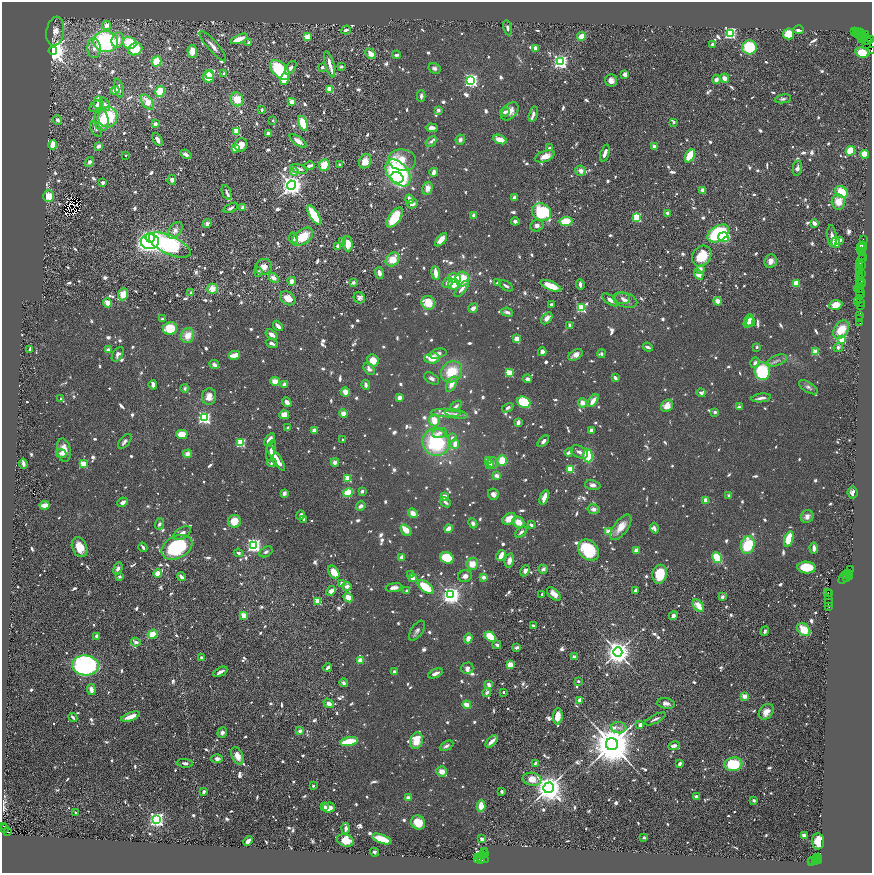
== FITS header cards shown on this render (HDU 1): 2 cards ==
NAXIS1  =                 1740
NAXIS2  =                 1741

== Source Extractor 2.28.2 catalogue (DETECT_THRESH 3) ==
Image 1740 x 1741 px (HDU 1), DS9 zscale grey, zoomed out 1/2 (1 PNG px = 2 x 2 image px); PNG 874 x 875 px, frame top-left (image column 1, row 1741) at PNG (2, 2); each listed source drawn as its Kron ellipse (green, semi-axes under 4 px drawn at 4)
Background 0.899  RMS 0.032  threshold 0.0946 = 3 sigma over >= 5 px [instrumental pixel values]
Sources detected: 1773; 90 cannot appear on this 1/2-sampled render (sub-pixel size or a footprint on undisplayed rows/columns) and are neither listed nor drawn; of the other 1683, the 500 brightest by FLUX_AUTO listed and drawn (1183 fainter detections omitted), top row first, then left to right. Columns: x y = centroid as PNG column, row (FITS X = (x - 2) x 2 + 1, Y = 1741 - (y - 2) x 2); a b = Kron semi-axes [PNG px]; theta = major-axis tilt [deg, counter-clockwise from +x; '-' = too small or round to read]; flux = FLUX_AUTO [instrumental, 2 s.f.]
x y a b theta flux
107 25 5 4 - 53
507 28 7 3 -78 21
346 30 5 3 - 29
799 30 5 3 - 31
55 31 15 9 80 72
857 31 2 2 - 69
854 32 3 1 - 150
859 32 2 1 - 100
861 32 2 1 - 46
730 33 4 3 - 1500
857 33 2 1 - 79
788 34 5 5 - 210
866 34 2 1 - 54
861 35 5 2 - 410
581 36 4 4 - 98
863 36 2 2 - 72
307 37 4 3 - 180
861 38 3 2 - 230
239 39 9 3 21 140
118 40 8 6 74 65
867 40 2 2 - 89
871 40 4 2 - 32
106 42 12 10 -8 960
868 42 3 2 - 110
130 43 7 6 - 270
249 43 4 3 - 26
866 44 3 1 - 120
713 45 3 3 - 31
213 46 19 5 -49 52
749 47 7 7 - 370
94 48 9 6 -87 43
135 49 7 6 - 320
535 49 4 3 - 46
871 50 3 1 - 69
53 51 4 4 - 10000
192 51 7 5 -86 71
862 53 7 5 -16 180
371 54 6 4 -49 73
396 55 4 3 - 22
157 61 5 4 - 200
560 62 4 4 - 2400
330 64 14 3 -74 61
322 67 2 2 - 54
341 67 3 3 - 23
291 68 8 4 54 29
434 68 6 5 - 21
280 70 12 7 -45 460
224 74 3 3 - 26
625 74 3 3 - 53
210 75 4 3 - 110
208 77 6 5 - 230
725 78 5 4 - 59
285 79 6 4 73 160
716 79 4 3 - 41
471 80 4 4 - 2100
611 80 6 6 - 47
119 88 9 3 -78 22
330 89 4 3 - 110
115 90 4 3 - 60
160 91 5 4 - 240
421 96 5 3 - 22
237 99 7 6 - 140
783 99 8 4 9 21
147 102 8 5 -54 100
291 102 3 2 - 170
98 103 6 4 87 22
105 104 7 4 -59 21
96 106 7 4 46 25
262 110 3 2 - 22
438 110 2 2 - 82
510 111 10 7 47 65
505 112 5 3 - 24
533 114 8 3 76 29
108 117 10 9 - 420
58 120 5 4 - 33
101 120 11 7 -84 110
272 120 2 2 - 24
674 122 2 2 - 35
155 124 3 3 - 50
303 124 8 4 -70 200
432 128 6 4 -2 31
96 129 8 5 -57 21
236 131 3 3 - 410
269 133 4 3 - 31
500 139 7 3 -24 120
157 140 7 3 -63 35
460 140 5 4 - 27
298 141 10 4 -36 58
431 141 6 4 45 22
53 145 5 3 - 140
241 145 7 6 - 81
98 146 4 3 - 62
654 146 3 2 - 60
236 148 4 3 - 190
549 148 3 2 - 39
850 151 5 4 - 270
605 153 9 3 71 37
186 154 6 3 -29 32
865 154 4 4 - 150
125 155 2 2 - 23
545 156 10 5 20 89
690 156 7 4 64 320
402 160 14 10 -7 200
365 161 7 6 - 110
90 162 5 3 - 47
324 165 6 5 - 140
340 165 3 3 - 21
309 166 5 3 - 35
797 168 8 4 79 24
299 169 9 4 -14 33
581 171 5 5 - 42
294 172 4 3 - 31
434 172 4 3 - 52
398 173 15 10 -49 1000
397 178 6 5 - 410
172 180 5 3 - 36
102 183 4 3 - 22
291 185 4 4 - 7300
427 188 6 5 - 68
703 190 4 3 - 37
227 192 8 3 -68 24
841 192 7 5 -37 200
49 196 6 5 - 130
514 198 4 3 - 32
409 199 5 3 - 72
838 202 7 7 - 110
412 204 5 4 - 27
243 207 4 3 - 37
231 208 8 3 25 24
542 212 10 8 -26 520
667 213 3 3 - 30
314 215 11 4 -58 370
473 215 2 2 - 100
637 217 3 3 - 670
395 218 11 5 55 330
515 221 4 3 - 27
566 221 6 4 7 280
814 223 4 3 - 47
207 224 4 4 - 32
537 226 6 5 - 34
175 230 9 6 53 48
718 233 11 7 30 730
832 236 11 4 -85 39
303 237 12 7 35 220
724 237 5 5 - 160
150 238 5 4 - 720
293 238 6 4 -83 23
863 239 2 1 - 41
441 240 8 4 50 78
840 240 3 3 - 28
150 241 9 7 2 3900
343 241 2 2 - 71
835 243 5 4 - 130
348 244 7 5 -86 87
170 245 22 9 -25 1700
863 245 2 1 - 95
338 246 3 3 - 42
862 247 4 2 - 99
861 248 3 2 - 44
861 251 3 1 - 160
702 256 11 9 53 200
862 256 2 1 - 51
862 258 5 2 - 160
392 259 8 6 47 140
771 261 7 6 - 45
860 263 2 2 - 210
862 265 2 2 - 100
264 267 8 8 - 67
700 269 2 2 - 130
859 269 3 1 - 88
860 271 3 1 - 90
258 272 5 3 - 27
379 273 6 3 -74 54
436 273 7 3 -82 81
861 273 2 1 - 48
699 274 5 4 - 80
860 275 3 2 - 250
274 278 6 4 -43 59
454 278 7 5 -14 130
860 278 4 3 - 330
462 279 7 7 - 260
859 280 3 1 - 48
292 281 4 4 - 73
861 281 3 2 - 190
353 282 4 4 - 22
447 283 6 4 46 44
497 283 3 2 - 24
796 283 4 4 - 120
454 284 6 5 - 110
580 284 5 3 - 29
861 284 2 1 - 110
506 286 7 3 -33 25
551 286 11 4 -22 160
859 286 3 2 - 360
859 288 5 2 - 200
212 289 5 5 - 97
462 289 10 4 50 43
859 292 4 2 - 210
191 293 2 2 - 57
123 294 6 5 - 130
861 294 4 2 - 280
288 298 8 6 -37 110
359 298 6 5 - 27
622 298 7 6 - 27
610 300 9 4 -37 34
625 300 12 7 -17 45
718 301 4 3 - 68
857 302 2 1 - 110
860 302 3 1 - 100
108 303 4 3 - 97
428 303 7 6 - 140
552 305 4 3 - 23
836 305 6 5 - 100
860 305 2 1 - 53
473 308 5 3 - 46
581 308 4 3 - 680
507 312 6 3 -18 34
860 315 3 1 - 81
547 318 7 4 48 48
162 319 3 2 - 22
860 319 2 1 - 23
749 321 7 3 66 48
751 322 5 3 - 44
860 323 2 1 - 110
570 325 2 2 - 83
278 326 6 3 -48 40
170 328 7 6 - 200
841 330 10 6 57 190
188 335 7 6 - 110
272 335 7 4 -33 39
517 339 4 3 - 85
842 340 3 3 - 360
272 343 6 3 -22 30
648 347 5 3 - 27
757 347 2 2 - 24
838 347 5 4 - 29
30 349 4 2 - 22
108 350 3 3 - 45
542 352 4 3 - 39
815 352 3 3 - 270
438 353 8 5 14 32
118 354 8 5 57 35
601 354 4 3 - 21
234 355 6 3 14 82
576 355 8 5 29 51
432 358 7 5 5 130
373 360 6 5 - 150
777 360 10 5 20 31
755 363 5 4 - 27
214 365 5 4 - 27
369 369 7 4 -52 39
762 371 9 7 -76 620
451 372 11 9 45 250
509 373 3 3 - 420
431 378 8 5 -32 25
615 378 4 2 - 44
527 379 5 4 - 29
275 381 5 4 - 95
284 384 3 3 - 37
451 384 8 4 63 70
153 385 5 3 - 47
366 385 5 4 - 33
808 387 10 5 -31 26
185 388 4 3 - 25
345 392 4 4 - 74
701 393 4 3 - 22
209 397 8 7 - 66
399 397 3 3 - 46
761 398 10 2 6 44
61 399 2 2 - 27
593 400 7 3 53 88
287 402 5 3 - 51
524 402 7 5 -24 540
582 403 5 4 - 59
456 406 7 3 42 23
667 406 6 5 - 75
739 407 4 2 - 28
508 408 6 4 30 25
715 412 3 3 - 21
446 413 15 4 -2 40
343 414 4 4 - 65
456 414 11 4 -10 27
284 415 5 4 - 85
204 418 4 3 - 1600
434 420 6 5 - 120
518 422 4 3 - 44
287 427 4 2 - 22
591 430 4 3 - 21
314 431 4 3 - 64
439 433 7 5 13 34
182 434 5 4 - 110
453 438 3 3 - 49
269 440 7 4 56 57
343 440 2 2 - 21
125 441 9 5 49 21
543 441 7 4 47 30
436 442 14 13 - 690
241 443 3 3 - 580
455 444 5 3 - 75
64 450 12 6 -79 92
271 450 11 4 75 36
569 452 4 3 - 43
579 452 9 6 -26 35
61 453 5 4 - 27
187 454 4 4 - 49
588 456 6 4 -86 370
276 458 15 3 -55 150
502 460 5 5 - 150
488 461 3 2 - 150
335 462 4 4 - 41
23 463 5 3 - 28
272 463 5 3 - 21
493 463 6 5 - 23
83 464 3 3 - 330
490 465 4 4 - 36
570 469 3 3 - 450
497 476 4 3 - 52
348 478 3 3 - 300
593 485 8 5 -11 34
362 491 3 3 - 26
852 492 6 5 - 41
284 493 4 3 - 31
348 493 5 4 - 340
493 494 6 5 - 32
445 496 3 3 - 65
729 496 3 3 - 26
544 497 7 3 68 91
706 500 3 3 - 71
123 502 5 4 - 35
446 502 5 3 - 25
44 505 5 3 - 130
361 506 5 4 - 32
594 509 6 5 - 31
413 513 5 4 - 65
301 515 5 3 - 31
807 516 7 6 - 43
304 519 2 2 - 38
509 519 7 5 36 100
234 521 6 6 - 140
519 522 6 5 - 100
473 523 5 4 - 27
159 524 6 4 67 21
531 525 4 3 - 22
621 527 15 7 53 100
448 528 4 2 - 92
654 528 5 3 - 30
406 530 6 4 -49 91
521 532 7 3 39 26
608 532 3 3 - 220
182 533 10 5 33 40
789 539 8 4 70 250
254 545 4 4 - 2600
748 545 9 6 74 340
80 547 10 7 -65 110
143 547 5 2 - 31
177 547 16 11 26 640
814 548 5 3 - 57
588 550 12 9 -45 450
636 550 4 3 - 64
266 552 7 4 30 21
238 553 4 3 - 21
501 555 6 3 59 93
402 557 3 3 - 42
447 558 7 5 -19 360
717 558 5 4 - 450
509 561 7 4 77 56
472 564 6 5 - 110
807 567 9 6 -4 240
118 568 6 4 68 30
543 569 5 4 - 27
851 570 2 1 - 330
525 571 6 4 66 34
334 572 7 5 -55 110
158 574 4 4 - 110
660 574 9 7 77 230
849 574 2 1 - 370
411 575 2 2 - 33
465 576 7 6 - 40
847 576 3 2 - 280
120 577 3 2 - 27
181 577 4 2 - 33
483 577 4 3 - 37
844 577 7 2 59 300
850 577 3 2 - 190
412 578 4 3 - 53
847 578 2 2 - 150
341 584 4 3 - 36
347 587 4 4 - 35
426 587 9 4 -40 240
394 588 8 4 8 44
331 591 5 4 - 60
406 591 3 3 - 23
635 591 4 2 - 27
828 592 3 1 - 93
542 594 3 2 - 21
554 594 8 4 -44 74
829 594 3 2 - 170
451 595 4 4 - 5000
348 597 5 4 - 81
722 597 4 3 - 26
829 599 2 1 - 100
317 601 3 3 - 360
828 602 2 1 - 32
698 606 7 4 -53 100
829 607 2 1 - 110
244 615 3 2 - 270
673 616 5 3 - 27
533 625 4 2 - 24
804 630 7 5 -42 160
417 631 11 5 54 26
765 631 5 3 - 23
153 634 5 3 - 160
96 636 4 3 - 33
490 636 6 4 -32 220
468 638 5 4 - 60
136 642 5 3 - 32
497 645 4 3 - 26
517 647 3 2 - 37
618 652 5 4 - 10000
575 657 4 2 - 38
202 658 3 3 - 54
360 660 3 3 - 77
85 665 13 10 -4 1700
510 665 4 3 - 120
328 667 4 2 - 32
467 668 6 5 - 27
220 672 8 3 28 32
394 672 3 3 - 33
435 673 8 3 25 34
578 681 3 2 - 21
344 683 4 3 - 25
489 685 3 2 - 76
91 689 5 3 - 57
487 692 4 3 - 31
503 692 2 2 - 28
744 696 2 2 - 180
580 700 4 3 - 59
329 703 5 4 - 41
666 703 9 5 -9 37
467 705 4 3 - 130
766 712 9 6 51 71
558 716 8 4 86 78
73 717 5 2 - 25
131 717 10 3 20 87
655 719 11 3 27 23
640 725 3 3 - 51
619 728 7 5 -6 25
300 731 4 3 - 32
222 732 5 4 - 25
349 741 9 3 10 370
416 741 8 6 72 160
491 741 7 3 46 71
612 744 6 6 - 41000
446 746 7 3 28 26
674 746 6 3 10 36
237 756 9 5 -65 77
217 759 6 4 2 43
185 763 8 4 -6 25
535 763 3 2 - 25
680 764 3 3 - 33
733 764 9 6 10 380
442 771 5 5 - 64
532 779 9 6 -11 130
313 786 2 2 - 35
549 788 5 5 - 15000
502 791 3 2 - 32
204 792 3 2 - 32
696 796 3 2 - 33
408 798 4 4 - 46
754 800 3 3 - 24
481 806 6 3 86 130
324 807 3 3 - 55
329 808 6 5 - 69
76 813 2 2 - 57
157 819 4 4 - 2900
418 823 7 6 - 160
3 827 4 2 - 440
5 828 2 1 - 210
346 828 5 3 - 32
8 832 3 2 - 320
804 835 4 3 - 48
644 837 3 2 - 21
382 839 10 4 -20 170
482 839 2 2 - 91
248 841 5 3 - 54
345 841 9 6 -16 97
818 841 8 6 90 90
484 851 2 1 - 850
374 852 5 3 - 21
484 854 2 2 - 39
482 856 2 1 - 500
482 858 7 2 -19 710
818 858 4 2 - 530
477 859 3 3 - 310
480 860 2 1 - 180
816 860 3 2 - 210
819 860 3 2 - 250
813 861 3 2 - 150
811 862 2 1 - 73
816 862 2 2 - 170
At the frame edge (FLAGS 8, measured only in part): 3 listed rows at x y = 871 40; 871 50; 3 827
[1183 fainter detections neither listed nor drawn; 90 sub-pixel or undisplayed-footprint detections neither listed nor drawn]